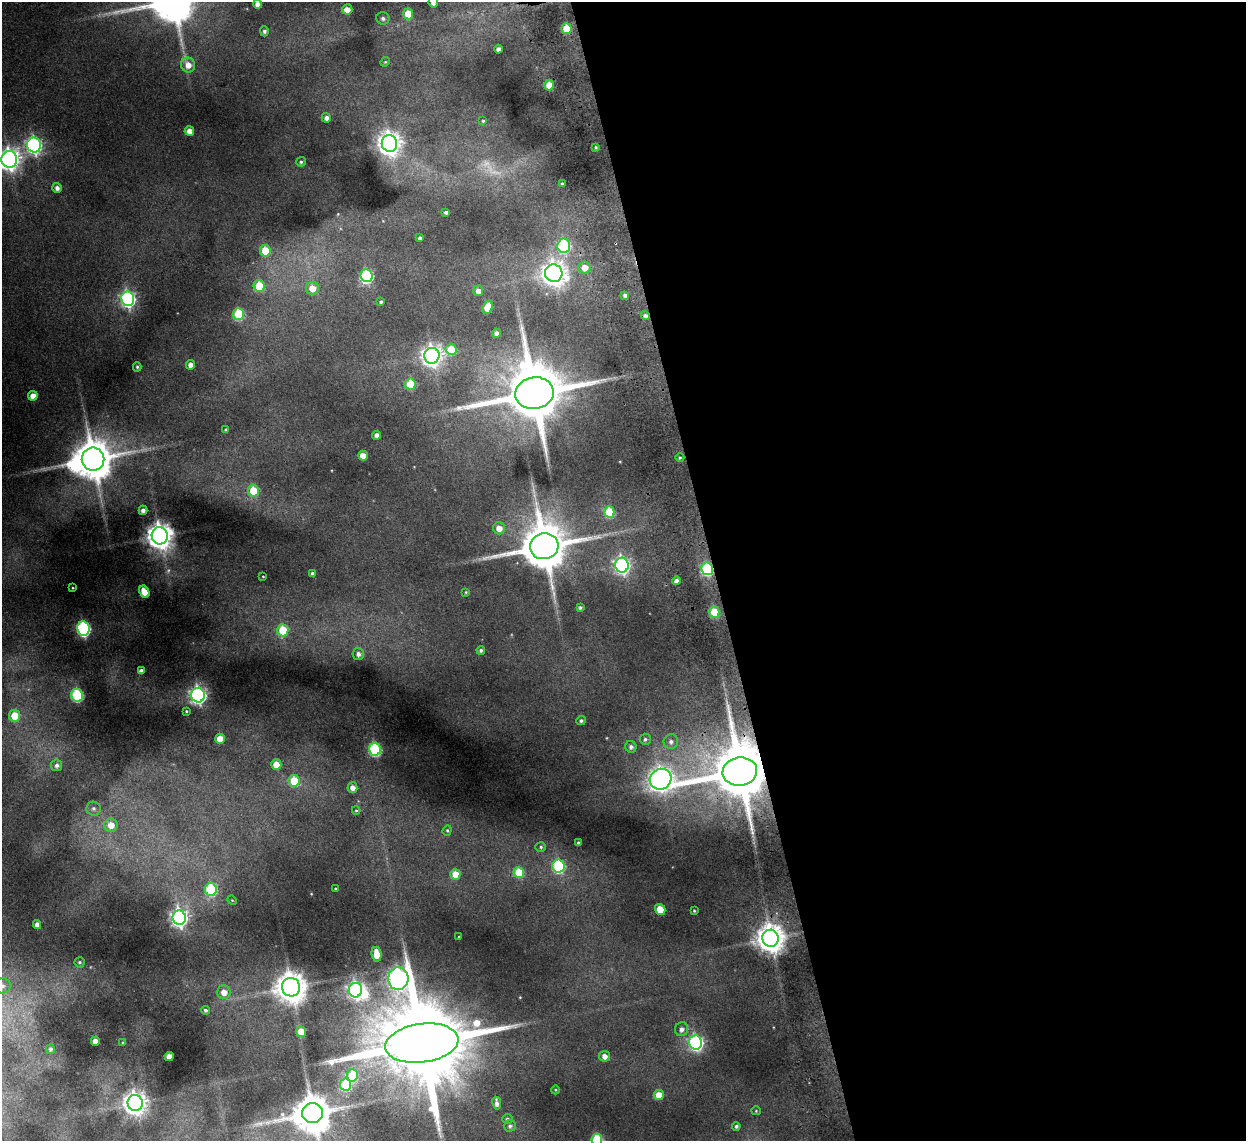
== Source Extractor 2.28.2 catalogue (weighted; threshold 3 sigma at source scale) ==
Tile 8 of 4 x 4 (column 4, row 2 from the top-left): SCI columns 3787-5030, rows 2434-3572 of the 5082 x 4980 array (HDU 1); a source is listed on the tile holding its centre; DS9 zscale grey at full resolution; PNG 1248 x 1143 px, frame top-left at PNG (2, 2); each listed source drawn as its Kron ellipse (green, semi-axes under 4 px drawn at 4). Shown black and unused: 43% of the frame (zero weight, under 2 of 3 exposures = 3% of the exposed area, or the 3 px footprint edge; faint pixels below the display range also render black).
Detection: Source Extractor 2.28.2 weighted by HDU 2 'WHT'; one run over the whole footprint, this tile lists its part. Background 0.189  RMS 0.016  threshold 0.0721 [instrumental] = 3 sigma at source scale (4.5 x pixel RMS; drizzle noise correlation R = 1.50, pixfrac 1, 0.05/0.05 arcsec/px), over >= 5 px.
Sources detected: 141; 4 too faint to see at this stretch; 2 inside a brighter object's white glare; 1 long thin detection or spike segment (spike, bleed or trail) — neither listed nor drawn; the other 134 listed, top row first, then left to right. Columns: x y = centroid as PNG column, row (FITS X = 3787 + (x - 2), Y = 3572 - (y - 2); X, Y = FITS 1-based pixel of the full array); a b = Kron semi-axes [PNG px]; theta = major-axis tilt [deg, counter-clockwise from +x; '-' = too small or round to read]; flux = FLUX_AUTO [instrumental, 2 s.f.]
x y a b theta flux
433 2 5 5 - 7.2
258 4 4 4 - 8.8
347 9 5 5 - 13
408 14 5 5 - 39
383 18 6 6 - 4.6
567 29 5 5 - 46
264 31 5 4 - 4
498 49 4 4 - 7.3
385 62 5 4 - 1.7
188 65 7 7 - 14
549 85 5 5 - 25
326 118 5 4 - 6.2
483 121 4 3 - 2
189 131 5 4 - 12
389 143 8 7 - 1300
34 145 7 7 - 440
596 147 4 3 - 2.1
9 159 8 8 - 1100
301 162 5 4 - 2.5
562 184 4 3 - 2.2
57 188 5 4 - 6.7
446 212 4 3 - 3.9
420 238 4 4 - 4.9
564 246 7 6 - 190
265 251 5 5 - 47
585 268 6 6 - 16
554 273 9 8 - 1300
366 276 6 6 - 240
259 286 6 5 - 52
312 288 6 6 - 19
478 291 5 5 - 9.7
625 295 4 3 - 4.4
128 299 7 6 - 420
381 302 4 3 - 2.9
487 307 7 5 69 27
239 314 6 5 - 98
645 316 5 4 - 4.7
497 333 4 4 - 6.5
451 349 5 5 - 38
432 356 8 7 - 980
190 365 5 4 - 9.1
137 367 4 4 - 2.3
410 384 5 5 - 52
534 393 19 15 9 13000
33 396 5 5 - 14
226 430 3 3 - 2.2
377 435 4 4 - 6.3
363 456 5 4 - 16
680 457 4 3 - 1.7
93 459 11 11 - 5300
253 490 6 5 - 39
143 510 4 4 - 6.4
609 512 5 5 - 64
499 528 6 6 - 14
160 536 8 8 - 1800
544 546 14 13 - 8100
622 565 7 6 - 500
707 569 6 6 - 170
312 574 4 3 - 5
263 576 3 2 - 0.98
677 581 4 4 - 7.2
73 588 3 2 - 1.1
144 592 6 5 - 22
466 592 4 3 - 1.4
580 608 4 4 - 2.7
714 612 5 5 - 52
83 629 7 6 - 290
283 630 6 5 - 58
481 650 4 4 - 3.3
358 654 6 6 - 5.9
141 671 4 4 - 6.3
77 695 6 6 - 160
198 695 7 7 - 550
186 711 4 3 - 1.9
15 716 6 5 - 37
581 721 5 4 - 3.3
220 739 5 5 - 29
645 739 5 5 - 3.5
671 742 7 7 - 5.9
631 747 6 5 - 5
375 749 6 6 - 180
276 764 5 5 - 19
57 765 6 5 - 5.2
740 772 17 14 8 14000
661 779 11 10 - 1300
294 781 6 5 - 45
352 788 5 5 - 9.3
93 809 7 7 - 4.8
356 810 4 4 - 1.6
111 825 7 6 - 20
447 830 5 4 - 2.1
578 843 4 3 - 3.5
541 847 5 4 - 2.4
558 866 6 6 - 170
519 872 5 5 - 56
455 874 5 5 - 23
335 888 3 2 - 1.2
211 890 6 6 - 120
232 900 5 4 - 1.6
660 910 6 5 - 32
694 911 3 2 - 1.4
179 918 7 6 - 700
37 924 4 4 - 7.8
459 937 3 2 - 1.3
771 938 8 8 - 2200
377 954 7 5 -80 27
79 962 5 5 - 2.6
398 979 11 10 - 930
2 986 8 7 - 7.2
291 987 9 9 - 2500
355 990 7 6 - 470
224 992 7 6 - 16
206 1010 4 4 - 3.5
681 1029 7 6 - 7.4
301 1032 5 5 - 21
95 1041 4 4 - 12
696 1042 7 6 - 370
123 1043 4 3 - 1.6
422 1043 37 19 8 35000
50 1049 5 4 - 4
169 1056 4 4 - 16
604 1056 5 5 - 9.5
352 1075 6 5 - 64
346 1085 6 5 - 92
555 1090 4 3 - 1.3
659 1095 5 5 - 24
135 1103 8 7 - 1400
497 1103 6 3 -81 6.7
756 1111 4 4 - 1.5
313 1113 10 10 - 4600
507 1119 5 4 - 2.6
510 1126 6 5 - 3.7
736 1126 4 4 - 2.9
597 1139 6 5 - 110
Overlapping masked pixels (flux is a lower limit): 2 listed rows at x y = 707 569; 740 772
Isophote crosses this tile's border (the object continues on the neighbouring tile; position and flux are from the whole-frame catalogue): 4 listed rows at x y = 433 2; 9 159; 2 986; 597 1139